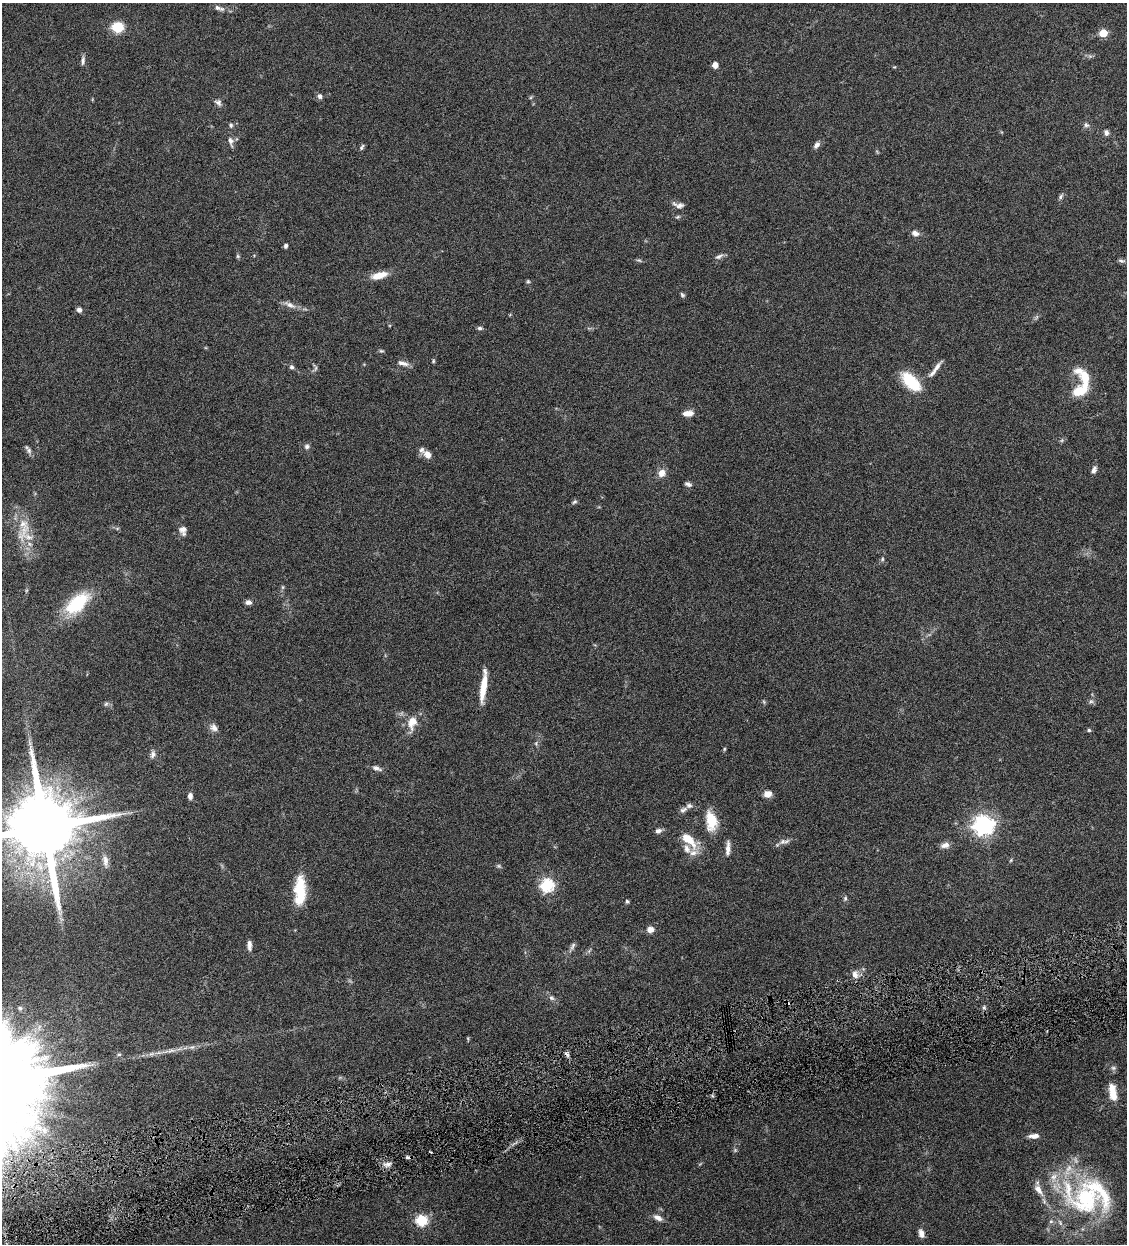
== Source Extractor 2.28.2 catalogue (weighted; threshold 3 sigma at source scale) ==
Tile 7 of 4 x 4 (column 3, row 2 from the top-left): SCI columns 2514-3638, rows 2487-3728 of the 4909 x 4973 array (HDU 1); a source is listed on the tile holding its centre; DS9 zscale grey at full resolution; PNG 1129 x 1246 px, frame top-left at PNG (2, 3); no overlay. Shown black and unused: <1% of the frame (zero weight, under 4 of 8 exposures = <1% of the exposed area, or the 3 px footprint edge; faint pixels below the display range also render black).
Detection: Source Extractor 2.28.2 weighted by HDU 2 'WHT'; one run over the whole footprint, this tile lists its part. Background 0.0434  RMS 0.0037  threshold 0.0151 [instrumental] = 3 sigma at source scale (4.09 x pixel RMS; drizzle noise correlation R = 1.36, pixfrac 0.8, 0.05/0.05 arcsec/px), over >= 5 px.
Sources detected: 111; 1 too faint to see at this stretch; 1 inside a brighter object's white glare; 3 cosmic-ray / hot-pixel residue — not listed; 10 inside a brighter listed object's ellipse — not listed separately; the other 96 listed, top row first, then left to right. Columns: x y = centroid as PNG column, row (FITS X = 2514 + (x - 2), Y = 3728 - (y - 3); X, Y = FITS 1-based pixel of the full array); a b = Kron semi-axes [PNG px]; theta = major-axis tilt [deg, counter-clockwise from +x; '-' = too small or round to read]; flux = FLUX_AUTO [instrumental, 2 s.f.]
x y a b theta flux
217 8 11 7 -29 1.3
117 27 7 6 - 13
1103 33 5 5 - 11
83 61 12 5 85 1
715 65 5 5 - 2.2
320 96 7 6 - 1
218 102 10 7 -39 1.1
231 125 6 5 - 0.63
1086 125 8 6 -52 0.92
1106 133 7 6 - 1.1
231 141 15 6 -77 1.4
817 145 9 6 50 1.4
362 147 8 4 59 0.67
1061 196 8 5 61 0.7
678 205 16 7 -13 1.7
678 217 6 5 - 0.51
915 233 10 7 -24 1.6
286 246 5 4 - 0.76
238 256 6 5 - 0.47
719 256 12 5 26 1.1
639 260 8 3 -13 0.54
1121 261 10 5 -9 0.83
379 275 21 8 14 4.4
528 281 5 5 - 0.48
682 295 7 4 -46 0.57
290 305 19 6 -27 2.1
79 310 7 6 - 0.98
480 328 7 4 -1 0.67
381 351 8 4 -8 0.45
433 361 5 4 - 0.39
403 363 16 6 -14 1.6
292 367 6 5 - 0.77
937 367 20 5 52 2.2
316 368 7 4 88 0.63
1079 371 14 11 -3 3.2
911 381 22 11 -46 15
1080 390 22 11 37 8.6
688 413 12 6 4 2.4
307 446 7 7 - 0.92
28 450 14 5 -56 1
427 455 11 8 -55 2.5
1094 470 9 6 64 1.2
662 473 9 9 - 2.5
688 484 9 5 -23 0.92
575 502 7 5 39 0.59
23 528 41 16 81 9.4
183 529 10 8 9 1.9
882 559 5 5 - 0.49
283 587 6 4 90 0.47
248 602 8 6 0 1.2
77 603 34 17 42 17
483 685 34 7 84 6.3
1091 701 6 6 - 0.73
106 704 7 4 45 0.56
412 722 19 12 73 4.6
214 728 11 8 -51 1.8
1089 730 5 4 - 0.6
536 743 6 4 73 0.49
724 749 5 3 - 0.35
153 754 11 7 75 1.2
376 768 12 6 -19 1.5
767 794 10 8 13 2
190 796 8 5 -89 1.4
683 810 11 6 31 1.3
711 821 24 13 -81 7.4
983 825 8 7 - 190
44 827 19 17 -81 4700
658 831 8 6 10 1.2
688 840 22 9 -44 6.9
783 842 9 6 55 1.3
945 845 12 7 11 1.8
728 848 18 5 87 2.1
1011 860 5 4 - 0.38
105 861 19 7 -82 2.4
499 866 7 5 -21 0.55
547 885 6 6 - 38
299 887 29 14 77 9.4
845 898 7 4 65 0.55
627 901 4 4 - 0.73
650 929 8 7 - 2.1
249 945 13 5 -88 1.5
572 946 13 5 65 1
855 974 12 9 -78 2
551 998 8 6 -39 0.96
984 1007 6 5 - 0.66
170 1051 23 5 9 2.9
119 1054 6 4 0 0.48
1113 1068 7 5 -21 0.77
1113 1092 21 8 -80 5.4
1034 1136 12 5 2 2.1
388 1164 9 6 9 1.3
1038 1190 18 8 -55 2.9
1086 1199 46 40 76 42
658 1218 12 6 -27 1.8
422 1220 6 5 - 31
921 1234 10 6 -77 1.9
Isophote crosses this tile's border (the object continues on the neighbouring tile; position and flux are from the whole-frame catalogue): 1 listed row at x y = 44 827